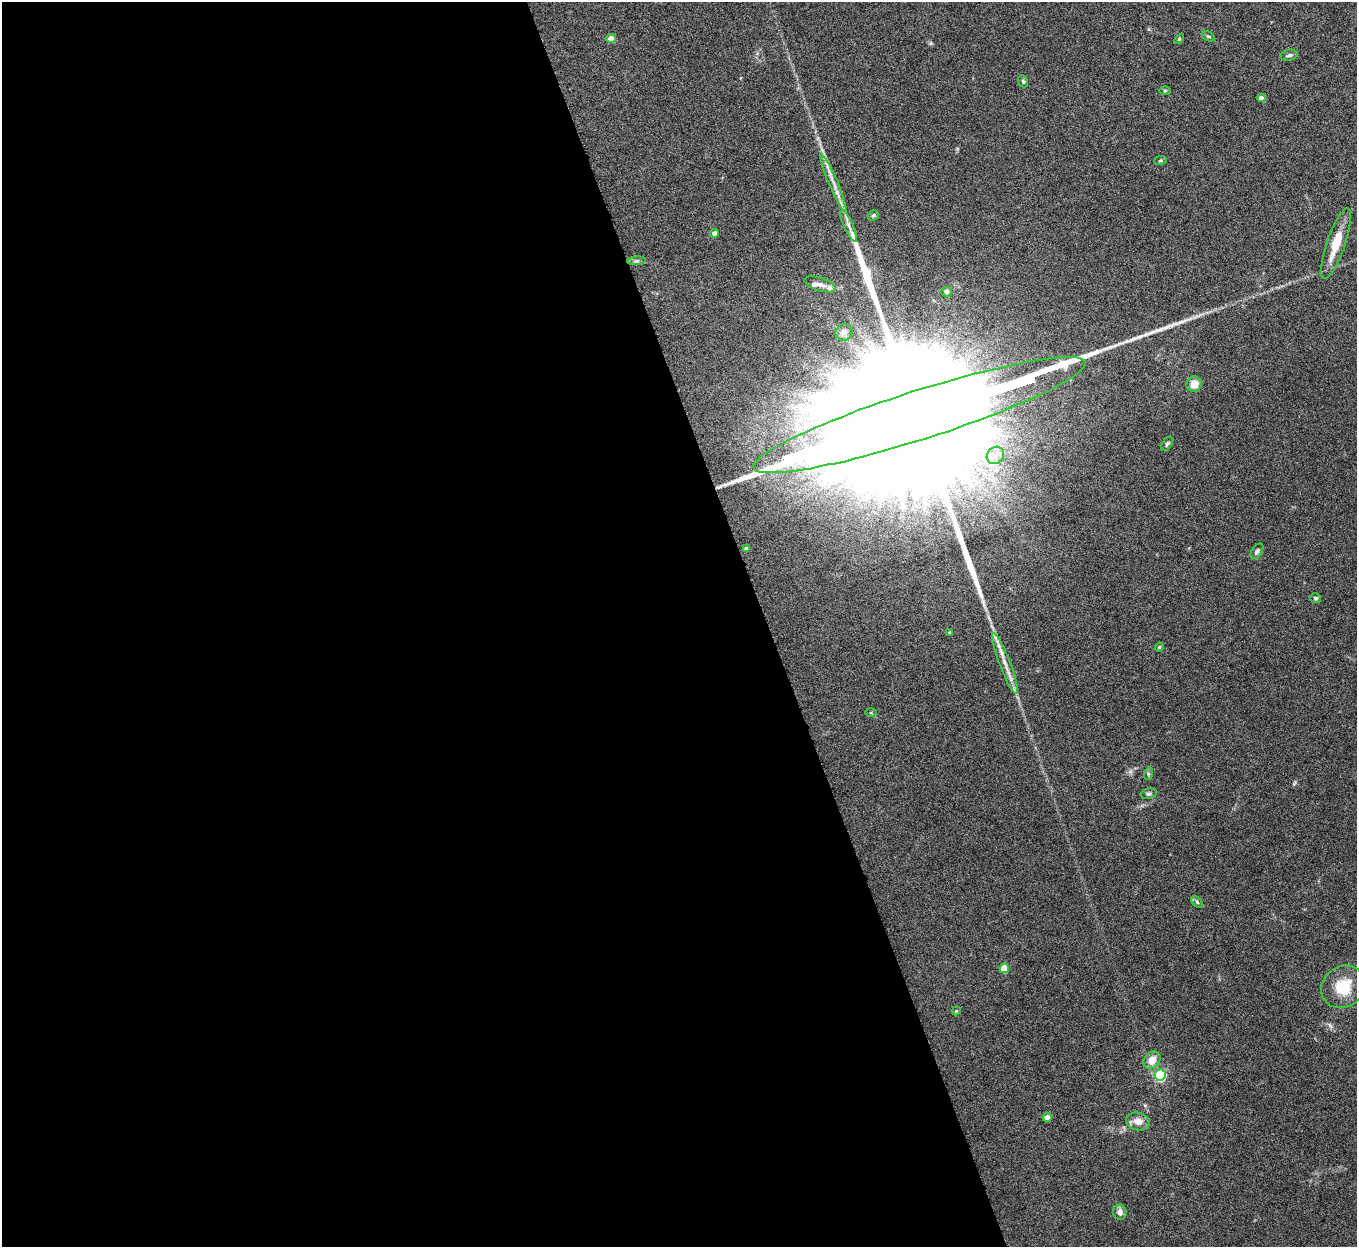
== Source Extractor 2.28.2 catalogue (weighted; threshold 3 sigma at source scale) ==
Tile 9 of 4 x 4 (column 1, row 3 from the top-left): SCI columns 2-1356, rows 1396-2640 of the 5424 x 5404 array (HDU 1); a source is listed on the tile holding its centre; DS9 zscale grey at full resolution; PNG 1359 x 1249 px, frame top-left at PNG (2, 2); each listed source drawn as its Kron ellipse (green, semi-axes under 4 px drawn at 4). Shown black and unused: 56% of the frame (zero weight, under 5 of 10 exposures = <1% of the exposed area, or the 3 px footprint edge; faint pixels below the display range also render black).
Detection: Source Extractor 2.28.2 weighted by HDU 2 'WHT'; one run over the whole footprint, this tile lists its part. Background 0.161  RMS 0.0059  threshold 0.0241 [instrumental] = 3 sigma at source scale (4.09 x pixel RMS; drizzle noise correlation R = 1.36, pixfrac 0.8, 0.05/0.05 arcsec/px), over >= 5 px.
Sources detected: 43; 1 inside a brighter object's white glare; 1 long thin detection or spike segment (spike, bleed or trail) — neither listed nor drawn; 2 inside a brighter listed object's ellipse — not listed separately; the other 39 listed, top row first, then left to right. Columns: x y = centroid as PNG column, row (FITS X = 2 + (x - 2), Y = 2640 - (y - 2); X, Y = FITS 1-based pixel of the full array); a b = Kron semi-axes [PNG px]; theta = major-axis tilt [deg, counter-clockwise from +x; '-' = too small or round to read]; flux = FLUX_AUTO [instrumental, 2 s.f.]
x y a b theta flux
1208 36 7 4 -28 0.88
611 38 4 4 - 5.6
1179 39 6 4 45 0.58
1289 55 9 5 9 1.3
1023 81 6 4 -67 0.86
1165 91 6 4 1 0.67
1261 98 4 4 - 3.4
1161 160 6 4 7 0.73
833 183 31 4 -67 5.7
873 215 6 4 36 0.94
849 226 17 4 -66 2.9
714 233 4 4 - 3.6
1336 243 37 9 71 14
637 261 9 3 5 1.1
820 284 16 6 -18 3
946 292 5 4 - 1.8
844 332 9 8 - 2.4
1194 384 8 7 - 6.2
919 415 174 24 18 160000
1167 444 8 4 56 1.1
995 455 9 8 - 3.8
746 549 4 3 - 1.6
1257 551 8 5 55 1.5
1316 598 5 4 - 1
950 633 4 3 - 1.1
1159 647 4 4 - 0.63
1005 664 32 5 -69 6.9
871 713 6 4 0 0.59
1148 774 6 4 72 0.8
1149 794 8 5 10 1.2
1197 902 7 4 -46 0.94
1004 968 5 4 - 11
1343 987 23 20 38 18
956 1011 4 3 - 0.51
1152 1060 9 7 52 7.2
1160 1075 5 5 - 68
1047 1117 4 4 - 4.7
1138 1121 12 9 -13 4.9
1120 1212 8 6 -71 2.9
Overlapping masked pixels (flux is a lower limit): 1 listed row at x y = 919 415